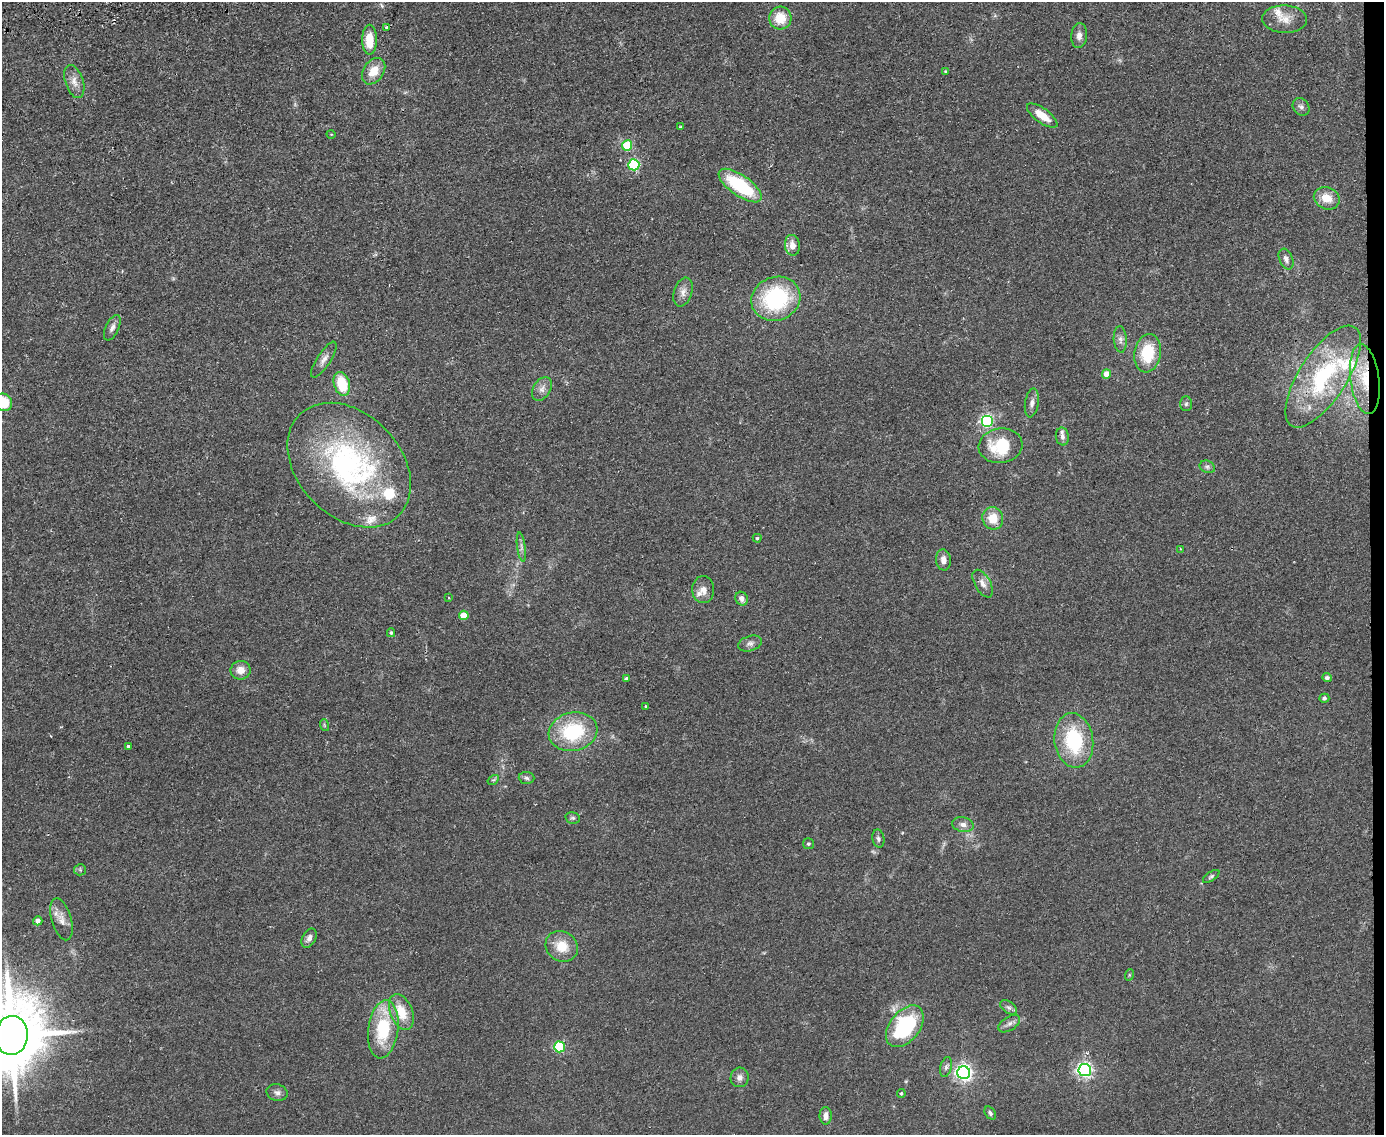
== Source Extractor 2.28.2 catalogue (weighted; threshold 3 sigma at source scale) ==
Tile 9 of 3 x 4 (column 3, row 3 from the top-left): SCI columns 2899-4280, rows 1190-2322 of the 4520 x 4643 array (HDU 1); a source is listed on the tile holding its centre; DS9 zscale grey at full resolution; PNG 1386 x 1137 px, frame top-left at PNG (2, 2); each listed source drawn as its Kron ellipse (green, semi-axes under 4 px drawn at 4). Shown black and unused: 1% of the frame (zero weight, under 2 of 3 exposures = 3% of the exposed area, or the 3 px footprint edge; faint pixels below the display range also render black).
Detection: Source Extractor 2.28.2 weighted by HDU 2 'WHT'; one run over the whole footprint, this tile lists its part. Background 0.0804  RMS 0.0083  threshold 0.0372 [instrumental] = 3 sigma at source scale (4.5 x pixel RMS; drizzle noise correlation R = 1.50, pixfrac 1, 0.05/0.05 arcsec/px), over >= 5 px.
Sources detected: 94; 1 cosmic-ray / hot-pixel residue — neither listed nor drawn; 7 inside a brighter listed object's ellipse — not listed separately; the other 86 listed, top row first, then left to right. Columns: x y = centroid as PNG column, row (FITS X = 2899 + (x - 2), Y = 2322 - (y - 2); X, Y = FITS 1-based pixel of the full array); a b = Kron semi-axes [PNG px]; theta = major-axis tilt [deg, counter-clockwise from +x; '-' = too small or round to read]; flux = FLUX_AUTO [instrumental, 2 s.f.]
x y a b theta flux
780 18 11 11 - 18
1285 19 22 13 -2 12
386 27 4 3 - 1.2
1079 36 12 8 86 4.9
370 40 15 7 90 18
374 71 14 10 55 13
945 71 4 4 - 0.71
74 81 17 9 -71 6.8
1301 107 9 8 - 3
1042 116 18 7 -36 13
681 127 3 2 - 0.87
331 134 4 3 - 0.56
627 145 5 5 - 32
634 165 5 5 - 85
740 186 25 10 -35 56
1327 198 13 11 -23 13
792 245 10 7 -82 6.8
1286 259 11 6 -68 4.1
683 292 15 9 73 5.7
776 299 25 21 22 82
112 328 14 6 65 4.2
1120 339 13 6 -86 3.9
1148 353 19 13 81 32
324 360 21 7 57 5.3
1106 374 5 4 - 10
1323 376 59 23 57 90
1365 379 35 14 -83 33
342 384 12 8 -73 27
542 389 13 8 58 5.3
3 402 9 8 - 21
1032 403 14 7 81 4.1
1186 404 7 6 - 1.8
987 421 6 6 - 130
1062 437 9 6 -85 3.3
1001 446 22 17 7 39
349 465 71 51 -46 190
1207 467 8 6 -22 2.2
993 518 11 10 - 15
757 538 4 4 - 1.1
521 547 14 4 -83 2.8
1180 549 4 2 - 0.59
943 560 10 7 -85 4.6
983 584 15 7 -60 5.3
703 590 13 11 -88 7
449 597 4 3 - 0.87
742 599 7 6 - 4.1
464 615 5 4 - 19
391 633 4 4 - 1.1
750 643 12 7 16 3.5
241 670 10 9 - 8
626 678 4 3 - 1.3
1327 678 5 4 - 2.2
1324 698 5 4 - 2.1
645 706 3 2 - 0.9
324 725 6 3 -71 0.86
573 732 24 19 13 56
1074 740 27 19 -82 56
128 746 3 3 - 1.3
527 778 8 6 -6 2.1
493 780 6 4 31 1
573 818 7 5 -14 1.7
963 825 11 7 -10 4.4
878 839 9 6 -78 2
808 844 5 5 - 1.3
80 870 6 5 - 1.4
1211 876 9 4 34 1.6
61 919 21 10 -74 8.1
38 921 5 4 - 4.8
309 938 10 6 63 3.6
562 946 17 14 -33 16
1129 975 6 3 72 0.88
1009 1007 9 5 -36 2.3
401 1012 19 11 -68 18
1009 1024 12 7 32 3.5
905 1026 24 15 51 84
383 1029 29 15 82 47
11 1035 19 16 84 8100
559 1047 5 5 - 71
946 1067 10 5 75 2.5
1085 1070 6 6 - 240
964 1073 6 6 - 310
740 1077 10 9 - 4.2
277 1093 10 8 -15 3.3
901 1093 4 4 - 1.2
990 1113 7 5 -55 1.8
826 1116 9 6 -90 5
Overlapping masked pixels (flux is a lower limit): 2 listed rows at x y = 1365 379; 11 1035
Isophote crosses this tile's border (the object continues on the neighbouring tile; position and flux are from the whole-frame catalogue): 2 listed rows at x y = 3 402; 11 1035